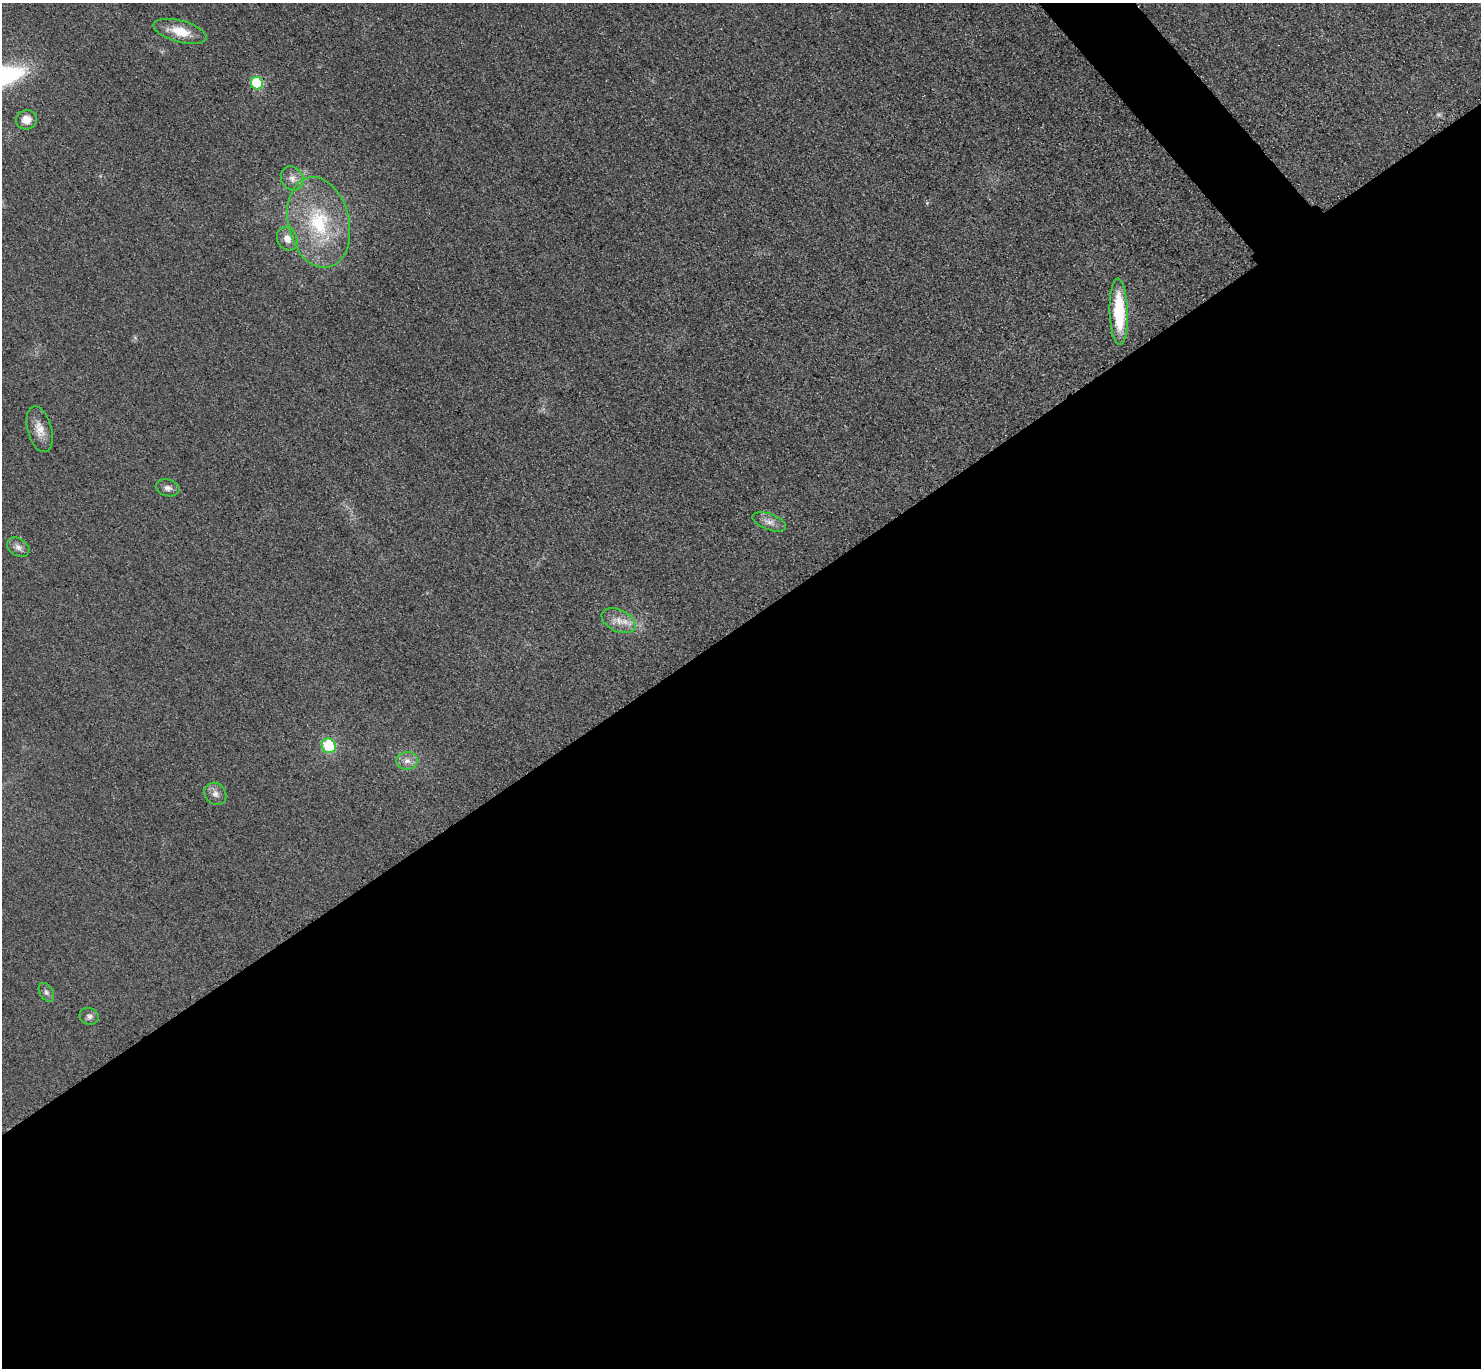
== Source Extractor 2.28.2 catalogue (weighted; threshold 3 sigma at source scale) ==
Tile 15 of 4 x 4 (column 3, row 4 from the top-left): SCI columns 2989-4467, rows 325-1690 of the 5977 x 5973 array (HDU 1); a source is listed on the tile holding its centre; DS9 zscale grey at full resolution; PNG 1483 x 1370 px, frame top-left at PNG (2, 3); each listed source drawn as its Kron ellipse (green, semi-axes under 4 px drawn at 4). Shown black and unused: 56% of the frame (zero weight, under 3 of 4 exposures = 3% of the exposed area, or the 3 px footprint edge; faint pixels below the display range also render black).
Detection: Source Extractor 2.28.2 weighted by HDU 2 'WHT'; one run over the whole footprint, this tile lists its part. Background 0.0823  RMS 0.019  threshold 0.0873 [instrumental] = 3 sigma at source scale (4.5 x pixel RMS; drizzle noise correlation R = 1.50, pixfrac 1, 0.05/0.05 arcsec/px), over >= 5 px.
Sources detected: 18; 1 too faint to see at this stretch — neither listed nor drawn; the other 17 listed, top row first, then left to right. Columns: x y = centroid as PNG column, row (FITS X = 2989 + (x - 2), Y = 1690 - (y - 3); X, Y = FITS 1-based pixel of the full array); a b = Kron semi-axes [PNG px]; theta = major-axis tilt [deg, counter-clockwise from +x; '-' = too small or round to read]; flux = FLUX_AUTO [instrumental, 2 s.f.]
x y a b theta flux
180 31 27 11 -15 41
257 83 6 6 - 130
26 120 10 9 - 19
292 178 13 10 -53 15
319 222 46 30 -77 170
287 239 12 10 -63 17
1119 312 33 9 -88 120
40 429 23 12 -75 24
168 488 12 8 -14 9.1
769 522 18 8 -20 14
18 547 12 8 -33 10
619 621 18 11 -26 23
329 746 7 7 - 75
407 761 10 9 - 12
215 794 12 10 -48 12
46 992 10 6 -58 6.2
89 1016 10 8 -20 7.1